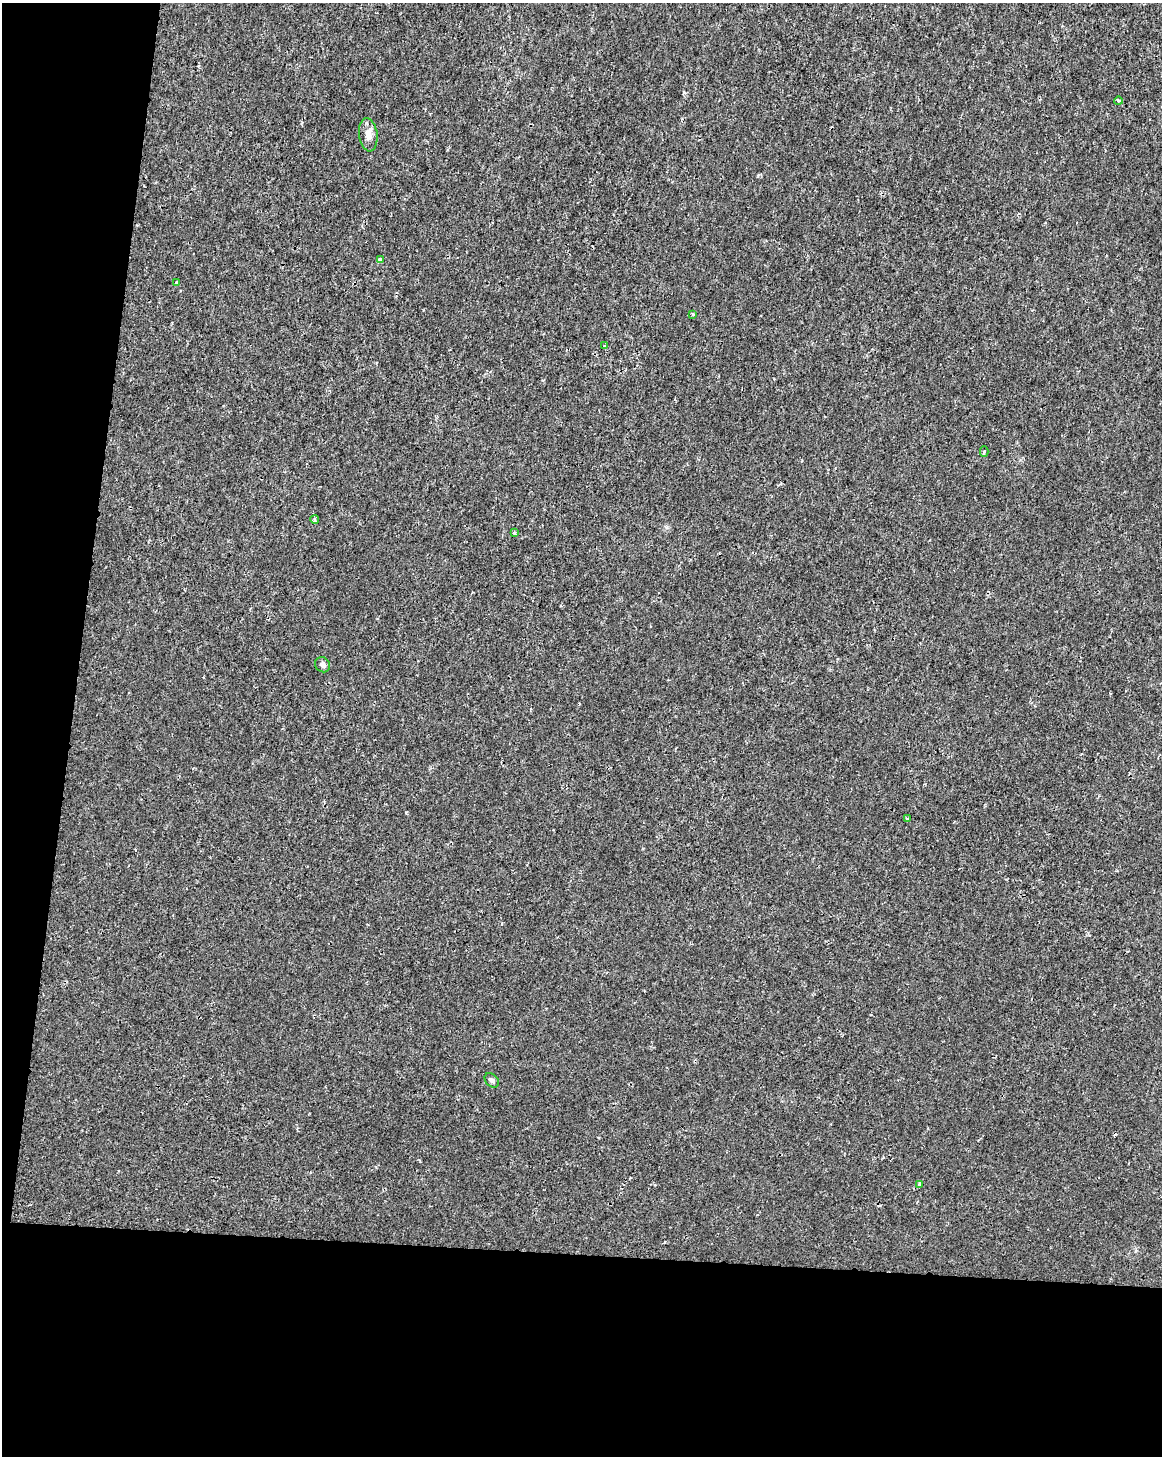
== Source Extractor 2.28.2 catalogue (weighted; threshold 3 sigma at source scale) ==
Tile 9 of 4 x 3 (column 1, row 3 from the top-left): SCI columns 7-1166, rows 284-1737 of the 4645 x 4872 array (HDU 1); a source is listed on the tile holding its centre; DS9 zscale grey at full resolution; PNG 1164 x 1458 px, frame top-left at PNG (2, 3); each listed source drawn as its Kron ellipse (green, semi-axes under 4 px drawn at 4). Shown black and unused: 20% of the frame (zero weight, under 2 of 3 exposures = <1% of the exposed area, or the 3 px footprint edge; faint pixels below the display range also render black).
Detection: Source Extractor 2.28.2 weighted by HDU 2 'WHT'; one run over the whole footprint, this tile lists its part. Background 1.15e-04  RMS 0.002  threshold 0.00912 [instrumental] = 3 sigma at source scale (4.5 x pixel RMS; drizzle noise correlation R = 1.50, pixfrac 1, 0.0396/0.0396 arcsec/px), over >= 5 px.
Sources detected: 15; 2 cosmic-ray / hot-pixel residue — neither listed nor drawn; the other 13 listed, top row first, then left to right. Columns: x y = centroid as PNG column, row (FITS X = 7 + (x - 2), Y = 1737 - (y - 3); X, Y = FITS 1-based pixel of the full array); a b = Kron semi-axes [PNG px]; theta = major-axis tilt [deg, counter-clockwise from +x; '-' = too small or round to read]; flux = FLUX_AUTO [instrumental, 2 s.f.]
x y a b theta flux
1118 101 4 4 - 0.4
368 135 17 9 -83 1.7
380 260 4 3 - 0.99
176 283 3 3 - 0.41
693 314 3 2 - 0.19
605 346 4 4 - 0.24
984 451 5 3 - 0.21
315 520 4 4 - 0.41
514 533 3 3 - 0.51
323 665 8 7 - 0.76
907 819 3 3 - 0.48
492 1080 8 6 -47 0.48
919 1185 4 3 - 1.6
Overlapping masked pixels (flux is a lower limit): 1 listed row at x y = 380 260